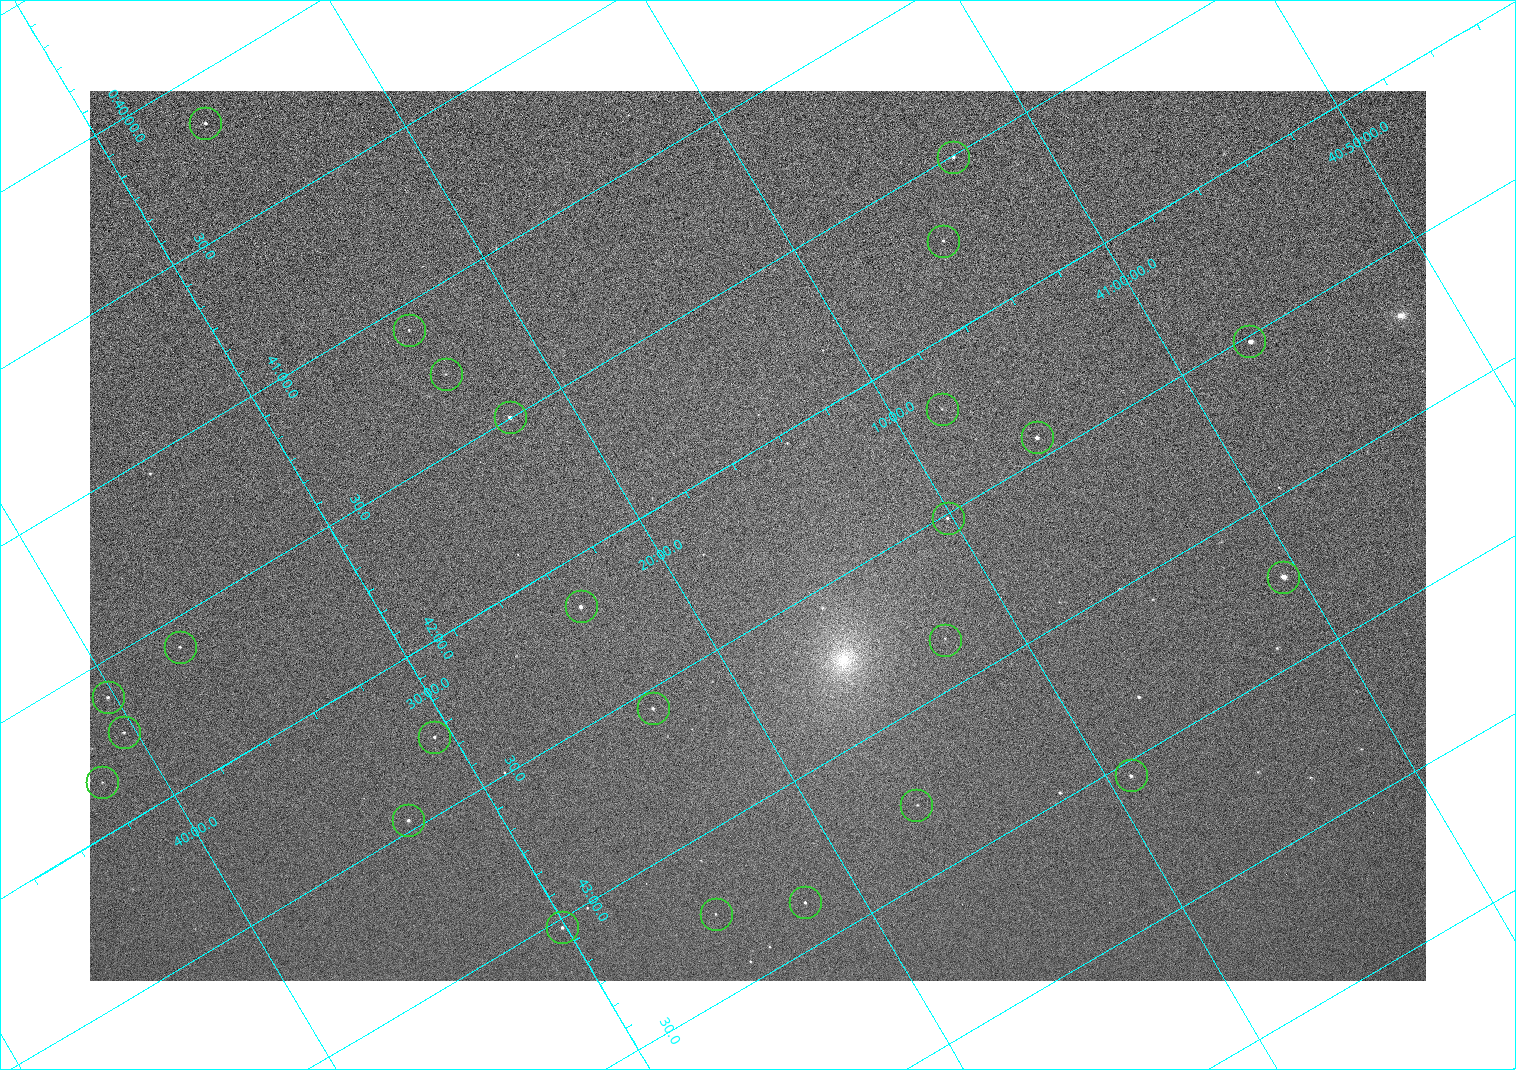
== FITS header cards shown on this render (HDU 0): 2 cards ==
NAXIS1  =                 1336 / length of data axis 1
NAXIS2  =                  890 / length of data axis 2

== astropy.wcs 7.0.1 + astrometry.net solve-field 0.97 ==
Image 1336 x 890 px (HDU 0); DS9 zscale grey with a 90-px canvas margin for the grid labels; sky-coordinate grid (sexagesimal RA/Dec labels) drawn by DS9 from the SOLVED WCS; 25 Tycho-2 reference stars matched to detected sources circled (green)
Header WCS: none
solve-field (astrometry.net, Tycho-2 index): SOLVED blind (the file carries no WCS)
Solved WCS: RA---TAN-SIP/DEC--TAN-SIP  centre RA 00:42:15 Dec +41:17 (10.56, +41.28 deg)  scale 2.22 arcsec/px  FOV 49.4' x 32.9'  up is -121 deg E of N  parity normal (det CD < 0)
(file carries no celestial WCS; the grid is the blind solution)
Tycho-2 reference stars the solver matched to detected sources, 25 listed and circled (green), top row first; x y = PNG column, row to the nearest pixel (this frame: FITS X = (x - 90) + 1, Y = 890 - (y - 91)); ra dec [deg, ICRS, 3 dp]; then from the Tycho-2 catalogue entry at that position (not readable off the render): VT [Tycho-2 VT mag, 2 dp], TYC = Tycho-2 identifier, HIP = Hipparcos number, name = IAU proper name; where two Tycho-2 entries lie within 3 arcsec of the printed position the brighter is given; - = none
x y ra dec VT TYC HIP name
205 123 10.038 +41.438 10.94 2805-517-1 - -
953 157 10.377 +41.053 11.36 2801-2079-1 - -
943 241 10.431 +41.085 11.65 2801-2062-1 - -
409 330 10.270 +41.396 11.86 2805-219-1 - -
1249 341 10.629 +40.954 9.37 2801-2009-1 3333 -
446 374 10.317 +41.390 12.74 2805-201-1 - -
942 409 10.549 +41.138 12.52 2801-2061-1 - -
510 417 10.374 +41.370 10.16 2805-213-1 - -
1037 437 10.609 +41.097 10.73 2801-2063-1 - -
948 518 10.628 +41.169 11.22 2801-2073-1 - -
1283 577 10.809 +41.009 9.29 2801-2078-1 - -
581 606 10.538 +41.392 10.59 2805-2135-1 - -
945 640 10.713 +41.209 11.21 2801-2008-1 - -
180 647 10.397 +41.617 11.40 2805-1201-1 - -
108 697 10.403 +41.671 11.00 2805-218-1 - -
653 708 10.639 +41.386 11.36 2805-2208-1 - -
124 732 10.434 +41.673 11.25 2805-1332-1 - -
434 737 10.568 +41.510 11.29 2805-2124-1 - -
1131 775 10.886 +41.153 10.99 2801-2037-1 - -
102 782 10.460 +41.701 12.35 2805-662-1 - -
916 805 10.818 +41.276 11.21 2805-2125-1 - -
408 820 10.616 +41.550 10.67 2805-2192-1 - -
805 902 10.840 +41.365 11.39 2805-2131-2 - -
716 914 10.811 +41.416 11.59 2805-2157-1 - -
562 927 10.757 +41.502 11.21 2805-2136-1 - -